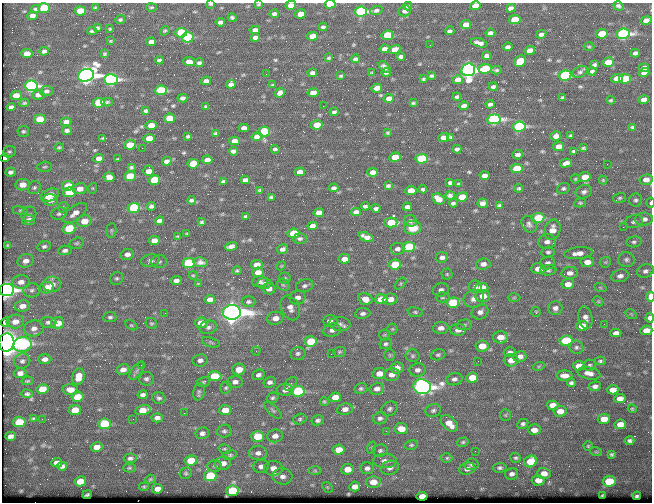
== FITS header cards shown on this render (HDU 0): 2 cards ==
NAXIS1  =                  650 / Width of table row in bytes
NAXIS2  =                  500 / Number of rows in table

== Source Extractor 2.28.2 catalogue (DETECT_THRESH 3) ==
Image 650 x 500 px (HDU 0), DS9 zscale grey, 1 PNG px = 1 image px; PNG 654 x 504 px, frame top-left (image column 1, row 500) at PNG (2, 3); each listed source drawn as its Kron ellipse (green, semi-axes under 4 px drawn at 4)
Background 356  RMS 1.2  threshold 3.64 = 3 sigma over >= 5 px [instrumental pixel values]
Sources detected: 536; of the 536, the 500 brightest by FLUX_AUTO listed and drawn (36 fainter detections omitted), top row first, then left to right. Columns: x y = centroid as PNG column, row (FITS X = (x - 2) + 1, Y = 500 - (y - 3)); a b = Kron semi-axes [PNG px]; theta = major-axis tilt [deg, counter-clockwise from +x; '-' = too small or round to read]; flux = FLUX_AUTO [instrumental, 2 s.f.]
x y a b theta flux
211 4 4 3 - 130
259 4 4 3 - 99
330 4 6 3 3 1400
291 5 5 4 - 550
408 6 4 3 - 140
475 6 5 4 - 730
618 6 5 3 - 180
151 7 5 3 - 110
44 8 6 5 - 3900
95 8 4 3 - 83
511 8 5 4 - 320
36 9 4 3 - 110
376 10 6 4 18 200
80 11 5 4 - 1900
405 11 6 5 - 330
361 12 6 5 - 12000
274 14 4 3 - 190
300 14 5 4 - 830
32 16 5 4 - 370
232 18 4 3 - 150
120 20 5 4 - 140
515 20 6 4 9 1900
646 20 5 4 - 470
220 22 4 4 - 230
466 24 5 4 - 720
323 27 4 3 - 190
97 28 4 3 - 140
110 29 3 3 - 88
255 30 5 4 - 370
92 31 4 3 - 140
165 31 5 4 - 92
450 31 4 3 - 180
181 33 6 5 - 4400
490 33 5 4 - 270
541 34 5 4 - 270
602 34 6 4 11 2600
623 34 7 5 9 18000
387 35 6 4 9 3700
312 36 5 4 - 870
188 37 6 5 - 4900
255 37 5 4 - 260
111 41 3 2 - 80
151 42 5 4 - 390
479 43 8 4 -16 360
430 45 2 2 - 140
507 47 5 4 - 230
589 47 5 3 - 80
385 49 5 4 - 360
395 49 6 4 17 730
530 50 5 4 - 680
44 51 5 4 - 210
635 53 4 4 - 190
27 54 5 4 - 960
105 54 4 4 - 110
401 56 4 3 - 190
486 56 4 4 - 230
329 58 4 2 - 93
355 59 5 4 - 200
159 60 4 3 - 150
520 61 6 5 - 2500
189 62 6 4 -8 590
199 62 5 3 - 170
608 62 6 4 15 1300
594 65 4 3 - 150
385 67 7 4 -46 250
644 68 5 4 - 300
485 69 7 5 9 4000
468 70 7 6 - 52000
496 70 5 3 - 130
592 71 4 3 - 130
386 72 4 4 - 230
580 72 8 5 29 200
644 72 5 4 - 320
312 73 5 3 - 220
372 73 3 2 - 84
266 74 2 2 - 94
86 75 8 6 19 62000
565 75 6 5 - 11000
341 76 3 3 - 96
432 76 4 3 - 120
617 78 5 4 - 820
111 79 7 5 -1 20000
423 79 3 3 - 100
625 79 6 4 10 3200
458 80 5 4 - 480
206 81 5 4 - 350
231 84 5 4 - 290
273 85 3 2 - 83
31 86 6 5 - 18000
493 87 4 3 - 180
377 88 5 4 - 570
161 90 6 5 - 5500
46 91 6 5 - 200
280 93 5 4 - 340
313 93 5 4 - 690
38 95 6 5 - 430
16 96 5 4 - 880
457 97 4 3 - 130
182 98 5 4 - 260
389 98 5 4 - 400
562 98 4 3 - 120
611 100 4 3 - 100
644 100 5 4 - 370
107 102 6 4 2 120
24 103 5 3 - 110
99 103 6 5 - 3300
413 103 3 3 - 120
490 104 4 3 - 200
206 106 3 3 - 92
323 106 2 2 - 110
464 106 5 4 - 320
11 107 4 4 - 220
146 111 4 3 - 150
334 112 4 3 - 160
169 118 5 4 - 1600
40 119 6 4 7 1800
494 119 7 5 6 20000
66 122 5 4 - 450
151 125 5 4 - 880
317 125 6 4 9 1700
519 126 6 5 - 12000
633 127 4 3 - 120
244 128 5 4 - 310
23 131 6 5 - 150
67 131 5 3 - 230
264 132 6 5 - 3700
216 133 4 3 - 100
388 133 3 3 - 97
570 135 3 3 - 98
188 136 3 3 - 110
556 136 5 5 - 420
257 137 5 4 - 630
451 137 4 3 - 100
102 138 4 3 - 100
444 138 5 4 - 510
149 139 5 4 - 1300
234 141 5 4 - 620
130 145 6 4 7 2000
559 146 5 4 - 590
59 147 4 3 - 110
142 148 2 2 - 620
583 148 4 3 - 98
275 149 4 4 - 150
457 149 4 4 - 230
233 151 5 4 - 240
574 151 4 3 - 120
9 152 6 5 - 160
517 155 5 4 - 310
395 157 6 4 9 1600
5 158 4 4 - 210
99 158 5 4 - 460
118 159 3 3 - 87
422 159 6 5 - 4600
207 160 5 4 - 450
167 161 5 4 - 270
566 163 6 4 14 570
193 164 6 5 - 2100
607 164 2 2 - 220
45 167 7 5 2 140
131 167 3 3 - 110
517 168 6 4 9 3000
148 171 5 5 - 660
10 172 5 4 - 250
300 172 5 4 - 540
373 172 5 4 - 430
130 176 6 4 6 3200
484 176 5 4 - 340
109 177 5 5 - 570
585 177 6 5 - 920
575 179 4 4 - 90
154 180 6 5 - 3000
245 180 5 4 - 300
603 180 4 4 - 84
646 180 6 5 - 610
223 182 4 3 - 130
450 183 4 3 - 150
459 184 4 3 - 95
23 185 7 5 6 930
68 186 6 5 - 1900
388 186 4 3 - 140
34 188 7 6 - 190
93 188 5 3 - 80
334 188 4 3 - 190
519 188 4 3 - 110
563 188 6 5 - 160
80 189 7 5 9 650
423 189 4 3 - 140
260 190 4 3 - 98
411 190 5 4 - 990
69 192 6 5 - 3500
584 192 8 6 22 250
50 195 9 6 22 1300
450 196 5 4 - 200
271 197 4 3 - 120
462 197 6 4 8 1700
619 198 6 5 - 140
438 199 6 5 - 920
50 200 7 5 -1 530
192 200 4 3 - 170
636 200 6 6 - 200
453 203 4 3 - 140
483 203 5 5 - 290
580 203 6 4 10 120
650 203 5 3 - 140
499 205 3 3 - 110
151 206 4 4 - 180
365 206 4 3 - 150
63 207 6 4 43 110
407 207 5 4 - 270
134 208 6 5 - 6500
376 208 4 3 - 180
20 211 8 4 -8 120
356 212 5 4 - 290
75 213 14 7 36 640
319 213 5 4 - 610
29 214 8 7 - 220
59 214 8 6 14 200
246 216 4 3 - 130
538 218 6 5 - 5200
644 219 9 6 1 430
29 220 6 5 - 400
84 221 7 6 - 1300
159 221 5 4 - 260
410 221 6 5 - 180
202 222 4 3 - 120
634 222 9 6 12 280
391 223 6 5 - 2800
529 224 9 7 -57 280
312 226 5 4 - 420
623 227 2 2 - 250
69 228 6 5 - 2500
413 228 8 7 - 1100
111 230 7 5 83 130
552 230 10 8 73 940
293 233 6 5 - 2600
187 234 3 2 - 86
178 236 3 2 - 83
366 237 8 4 -21 500
300 239 7 5 4 170
154 240 5 4 - 580
547 242 9 7 6 440
634 242 7 5 9 180
77 243 7 5 16 170
8 245 3 3 - 91
44 246 7 5 15 210
231 246 6 4 15 370
409 247 6 5 - 7300
282 249 6 4 13 260
397 249 7 6 - 290
65 250 6 5 - 240
548 252 7 5 7 200
578 253 14 6 6 680
127 254 6 5 - 430
442 257 6 5 - 300
344 259 6 4 7 650
626 259 8 7 - 260
26 261 8 6 18 480
150 261 9 6 12 250
159 262 8 6 3 220
201 262 7 4 -8 280
587 262 7 5 4 700
605 262 6 5 - 130
188 263 6 5 - 5700
547 263 7 6 - 320
395 264 6 5 - 2400
483 264 7 5 6 410
257 265 6 4 8 880
281 266 5 4 - 86
538 269 6 5 - 650
548 270 8 5 6 190
237 271 5 3 - 110
645 271 8 6 21 270
258 272 5 5 - 690
570 273 8 6 4 460
447 274 5 5 - 120
193 275 4 4 - 91
620 276 9 6 16 350
117 278 7 6 - 170
285 278 6 5 - 130
176 281 5 4 - 370
21 282 9 6 4 540
260 282 8 5 5 210
264 283 7 5 2 220
401 283 7 4 45 110
52 284 9 7 1 560
198 284 4 3 - 85
568 284 6 5 - 730
283 285 7 5 -42 170
305 286 9 6 15 270
475 287 6 6 - 210
600 287 6 4 -19 100
47 288 7 5 11 1500
482 288 6 5 - 1300
269 289 6 5 - 460
7 290 7 6 - 31000
32 290 8 7 - 260
441 290 8 6 12 300
483 296 7 6 - 890
442 297 7 5 1 160
650 297 5 3 - 2600
298 298 8 7 - 410
514 298 6 4 2 93
210 299 5 4 - 540
365 299 7 6 - 990
381 299 6 5 - 1900
390 299 7 5 6 810
474 299 10 9 - 540
598 301 5 4 - 110
248 302 7 5 1 180
453 303 6 5 - 3700
22 306 8 5 6 570
290 308 13 9 -65 580
555 308 7 7 - 330
232 312 9 7 4 120000
415 312 7 5 -10 160
480 312 9 7 24 380
536 312 5 5 - 96
165 313 3 2 - 82
363 313 7 5 8 260
631 314 6 4 -34 91
110 317 7 5 6 170
275 318 8 6 11 660
585 318 11 7 -79 410
650 318 5 4 - 740
330 321 7 6 - 460
6 322 5 4 - 260
15 322 8 7 - 800
48 322 8 5 -5 270
58 323 6 6 - 1400
151 323 6 5 - 120
201 323 6 5 - 1200
340 324 10 7 -6 350
604 324 2 2 - 330
131 325 7 4 -29 120
464 325 8 5 9 170
582 326 6 5 - 960
208 327 9 6 15 290
34 328 10 8 12 490
441 328 8 6 4 420
392 329 5 5 - 110
332 330 9 6 13 320
458 330 8 6 0 560
646 330 6 5 - 870
616 333 5 4 - 410
384 335 5 5 - 100
501 337 7 6 - 890
566 340 6 5 - 4300
311 341 6 5 - 2800
6 342 9 8 - 160000
211 342 9 4 -19 190
386 344 6 5 - 170
23 345 9 7 7 7700
482 346 6 5 - 1300
576 347 7 6 - 220
256 351 4 4 - 110
339 352 6 5 - 130
510 352 6 5 - 240
298 353 8 6 3 220
331 354 2 2 - 180
390 355 6 5 - 120
438 355 7 5 17 170
412 356 7 6 - 190
520 357 7 5 12 490
45 359 6 5 - 370
200 360 7 6 - 330
511 360 7 6 - 720
22 361 8 7 - 260
478 361 2 2 - 160
600 361 5 4 - 140
141 365 2 2 - 80
589 365 6 5 - 150
539 366 6 3 19 98
579 366 6 5 - 870
397 368 6 5 - 600
239 369 7 5 14 1200
123 370 6 5 - 450
417 370 8 6 4 380
137 371 10 5 55 210
20 373 6 5 - 370
379 373 7 5 10 850
589 373 12 6 -11 480
258 375 6 5 - 260
392 375 8 6 13 440
215 376 7 5 0 2600
565 376 8 5 -1 520
78 377 8 6 75 1100
472 378 6 5 - 1400
146 379 7 6 - 220
454 379 8 6 13 280
27 381 6 3 10 110
203 382 6 4 17 130
235 382 8 6 5 340
270 382 6 5 - 250
571 383 4 4 - 170
290 384 8 5 50 250
595 386 6 5 - 260
422 387 9 7 -15 54000
226 388 6 5 - 150
42 389 6 5 - 1500
361 389 6 5 - 170
377 389 7 6 - 410
70 390 7 5 -2 810
285 390 8 6 1 430
613 390 6 4 4 680
298 391 6 5 - 8500
199 392 9 6 79 200
27 394 5 4 - 140
143 395 5 4 - 250
77 397 6 5 - 1500
335 397 6 5 - 1100
159 398 6 5 - 190
273 398 6 5 - 150
620 398 5 4 - 680
324 402 4 4 - 100
553 405 6 5 - 700
345 409 8 5 10 460
389 409 8 6 36 260
632 409 4 4 - 89
75 410 6 5 - 1500
143 410 8 5 14 1300
225 410 6 5 - 1000
273 410 11 5 -44 180
433 410 8 6 18 230
560 411 6 5 - 710
184 413 3 2 - 84
505 415 5 5 - 110
157 418 6 4 -1 320
380 418 7 6 - 260
33 419 4 3 - 120
42 419 2 2 - 150
133 419 2 2 - 160
300 419 7 5 16 150
604 419 6 5 - 940
318 420 6 5 - 200
19 422 6 5 - 2700
105 424 6 5 - 4900
449 424 10 6 -43 980
523 424 5 5 - 170
620 424 6 4 8 870
401 429 7 5 -6 1100
534 430 6 5 - 670
224 431 7 6 - 220
386 431 2 2 - 430
202 433 7 6 - 280
11 436 5 4 - 250
258 436 6 5 - 2000
275 436 8 6 5 450
630 441 5 3 - 180
463 442 6 4 16 130
411 445 7 4 9 150
588 446 4 4 - 87
97 447 6 4 9 660
371 448 6 4 71 83
225 449 6 4 -15 120
338 450 6 5 - 1200
380 451 7 6 - 190
475 451 2 2 - 250
596 452 6 4 -18 100
258 453 9 7 1 370
612 454 4 3 - 130
230 455 7 5 10 150
130 458 6 5 - 210
446 458 6 4 2 150
516 458 5 5 - 140
191 461 6 5 - 2400
385 461 12 7 -2 440
531 461 6 5 - 2600
57 463 5 4 - 380
223 463 8 7 - 580
471 464 7 5 15 170
62 466 5 4 - 220
215 466 7 5 2 190
261 466 8 6 10 330
129 468 6 4 0 130
273 468 9 7 -4 610
367 468 7 6 - 270
390 468 9 7 19 320
500 468 7 5 6 190
347 469 6 5 - 940
467 469 8 6 13 320
315 471 6 4 -1 110
186 473 6 5 - 150
544 473 7 5 -1 780
512 474 7 5 12 290
210 476 6 5 - 4600
283 476 10 8 -6 470
150 479 5 4 - 98
538 480 6 5 - 850
80 481 6 5 - 1000
609 481 6 5 - 3400
373 482 7 6 - 950
144 487 5 3 - 92
327 487 6 4 -44 110
355 487 5 5 - 490
157 489 5 4 - 480
232 491 6 5 - 3700
87 495 5 3 - 120
602 495 3 2 - 96
422 496 5 4 - 830
637 496 4 3 - 130
At the frame edge (FLAGS 8, measured only in part): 10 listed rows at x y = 211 4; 259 4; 330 4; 291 5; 475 6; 650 203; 7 290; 650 297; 650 318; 6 342
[36 fainter detections neither listed nor drawn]